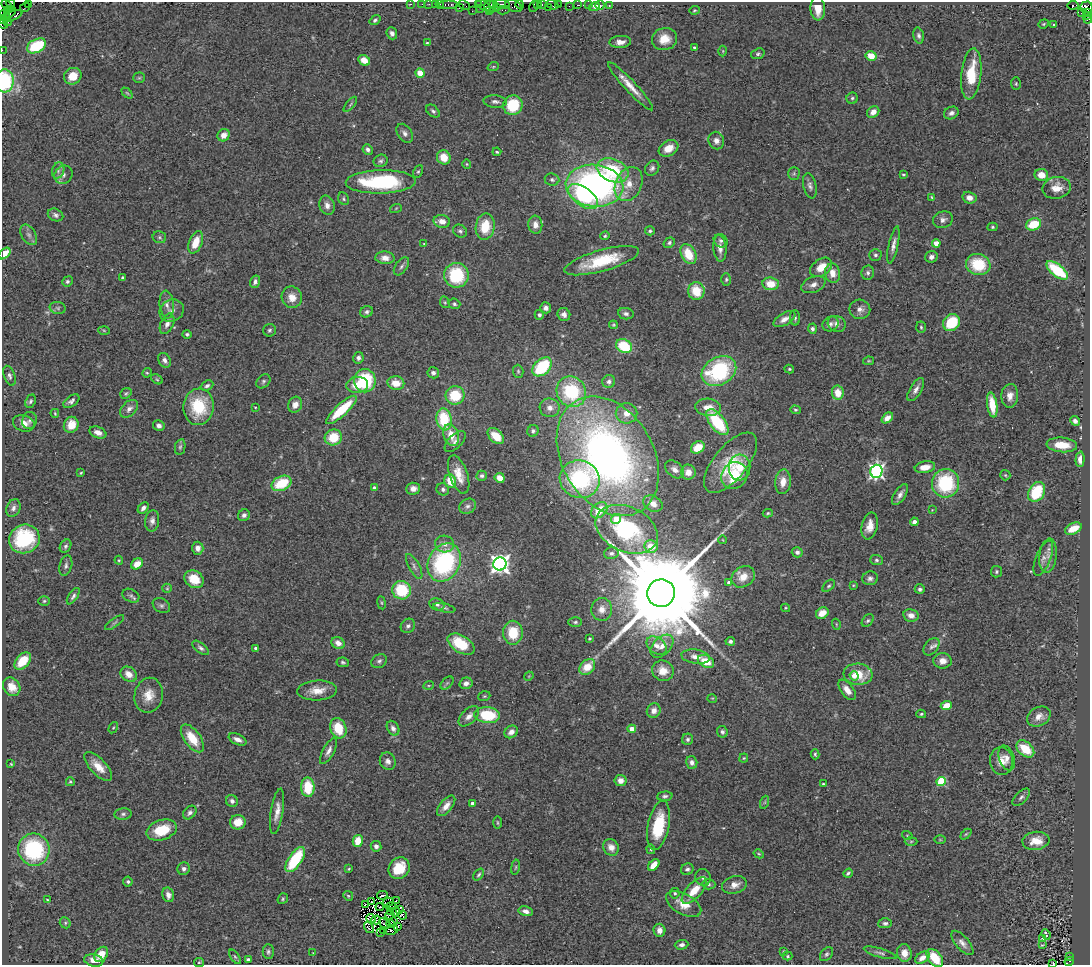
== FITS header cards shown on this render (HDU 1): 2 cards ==
NAXIS1  =                 1088
NAXIS2  =                  963

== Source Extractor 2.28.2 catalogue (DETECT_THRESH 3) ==
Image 1088 x 963 px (HDU 1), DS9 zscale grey, 1 PNG px = 1 image px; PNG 1092 x 967 px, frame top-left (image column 1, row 963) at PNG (2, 2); each listed source drawn as its Kron ellipse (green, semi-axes under 4 px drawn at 4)
Background 0.792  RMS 0.07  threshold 0.209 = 3 sigma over >= 5 px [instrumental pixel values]
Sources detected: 472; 9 with non-positive FLUX_AUTO (blend fragments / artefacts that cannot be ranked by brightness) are neither listed nor drawn; the other 463 listed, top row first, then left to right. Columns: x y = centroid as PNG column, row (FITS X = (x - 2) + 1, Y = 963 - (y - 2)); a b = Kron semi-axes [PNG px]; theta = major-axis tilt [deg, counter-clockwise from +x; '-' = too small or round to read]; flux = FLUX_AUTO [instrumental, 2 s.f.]
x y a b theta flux
10 3 4 3 - 200
28 4 2 2 - 34
410 4 3 2 - 40
422 4 2 2 - 27
429 4 2 2 - 30
435 4 2 2 - 67
440 4 4 3 - 110
494 4 2 2 - 32
501 4 8 3 -11 260
520 4 4 3 - 65
537 4 3 2 - 54
542 4 3 2 - 35
558 4 3 2 - 34
448 5 9 3 0 130
464 5 6 3 -29 70
478 5 4 2 - 58
552 5 6 4 -23 170
578 5 4 2 - 100
588 5 3 2 - 25
600 5 5 4 - 41
1073 5 5 3 - 120
7 6 7 3 -44 140
484 6 8 3 -30 170
490 6 6 6 - 88
514 6 9 5 -22 240
533 6 6 3 73 85
569 6 2 2 - 14
609 6 3 2 - 19
25 7 5 2 - 28
496 7 2 2 - 28
549 7 4 3 - 100
594 7 5 4 - 54
1086 7 6 6 - 220
459 8 3 2 - 35
480 9 4 3 - 16
818 9 12 7 -86 61
504 10 6 3 9 76
694 10 5 4 - 6
7 11 3 3 - 600
472 11 2 2 - 15
489 11 2 2 - 41
1088 12 4 3 - 150
10 13 7 3 45 550
1082 13 3 3 - 270
1086 15 3 3 - 120
5 16 6 3 -44 47
12 16 11 4 24 730
1088 19 4 3 - 130
4 20 5 2 - 75
375 20 6 4 37 10
8 22 3 3 - 500
3 24 5 3 - 130
1044 24 5 4 - 5.7
1053 25 3 2 - 4.6
392 33 6 5 - 19
919 36 8 5 -76 14
664 39 12 11 - 71
620 42 10 6 3 31
427 43 4 3 - 5.4
36 46 10 6 27 220
694 47 3 3 - 8
2 50 2 2 - 9
723 51 5 3 - 4
758 54 7 5 19 8.7
871 56 5 5 - 72
364 60 6 5 - 55
493 67 6 3 19 5.3
420 73 4 4 - 110
971 74 25 10 84 170
73 76 9 8 - 68
139 78 6 5 - 6.9
5 81 11 9 87 320
1016 84 6 5 - 7.3
630 86 32 5 -47 65
127 93 6 4 -44 6.6
852 98 6 5 - 9.1
495 102 11 6 -5 17
350 104 9 3 50 7.2
513 105 10 9 - 180
433 111 8 5 -40 11
873 112 6 5 - 33
951 113 7 6 - 17
405 133 10 7 -56 20
224 135 6 6 - 49
716 141 9 7 -68 28
669 148 10 7 30 62
368 150 5 4 - 15
497 152 4 3 - 6.7
444 157 7 6 - 79
381 161 7 6 - 11
467 164 5 4 - 5.3
652 168 8 6 50 15
58 170 8 6 73 16
613 170 16 11 -21 270
418 172 6 4 62 7.1
794 173 6 5 - 8.1
63 175 9 8 - 22
903 175 3 3 - 5.4
1041 175 7 6 - 63
552 180 7 6 - 12
381 182 35 11 1 470
629 184 18 13 64 80
594 186 29 21 -6 1600
810 186 13 6 -77 19
1057 188 14 11 11 52
583 196 17 9 -36 250
932 198 4 3 - 6.5
969 198 7 5 -15 34
344 199 6 5 - 7.7
327 205 10 7 -71 27
396 208 6 3 20 5.8
55 215 8 6 -25 15
943 220 10 8 17 21
442 221 8 6 -12 39
1034 224 8 6 21 140
535 225 9 7 -83 34
485 227 13 9 82 120
992 227 5 4 - 7
460 231 7 6 - 11
650 231 5 4 - 9.2
29 235 11 7 -57 19
605 236 4 4 - 6.7
159 237 7 6 - 11
721 241 7 6 - 12
196 242 12 6 70 84
669 243 6 4 36 9.5
936 243 4 4 - 80
424 244 3 3 - 4.2
893 245 19 5 78 27
720 248 13 6 -86 35
4 254 7 4 42 54
688 254 10 7 -62 110
875 255 6 6 - 11
931 257 6 5 - 20
385 258 9 6 -3 34
602 261 39 10 16 220
978 264 12 10 -18 190
401 266 10 6 53 13
821 267 12 8 36 69
1057 270 13 6 -38 250
833 273 10 7 -81 52
868 273 7 6 - 14
456 275 12 12 - 270
123 278 3 3 - 18
726 279 6 4 87 7.6
67 281 5 5 - 10
255 282 6 5 - 19
770 284 8 6 -6 86
813 285 12 7 23 28
696 291 9 8 - 130
292 297 11 10 - 52
445 302 6 4 -68 6.4
454 304 6 5 - 9.8
167 305 14 7 -85 28
58 308 8 6 -15 11
546 308 5 5 - 19
860 309 10 9 - 26
172 311 12 11 - 32
367 312 6 5 - 12
564 314 7 6 - 23
626 314 8 5 -9 15
539 315 5 4 - 11
795 318 8 5 -88 12
784 319 12 6 30 31
951 323 9 7 45 190
167 324 11 6 66 26
830 324 8 7 - 18
837 324 9 7 -26 27
613 325 4 3 - 5.8
921 327 5 4 - 7.2
812 329 5 4 - 12
104 330 5 3 - 5.1
269 330 6 6 - 10
187 334 4 4 - 9.3
624 346 8 6 -26 180
358 358 6 5 - 16
164 360 8 6 -60 20
868 361 5 4 - 5.4
542 367 11 7 43 270
789 369 5 4 - 6.2
518 371 6 5 - 7.2
719 371 18 14 30 470
147 373 5 4 - 6
433 373 6 5 - 15
9 376 10 5 -69 15
157 379 6 4 -30 7.3
263 381 8 6 45 11
365 381 12 10 -81 280
609 382 6 6 - 15
396 383 8 7 - 67
357 385 11 8 6 73
207 386 6 4 26 11
916 390 13 5 58 26
571 392 16 14 -57 320
126 393 6 4 37 7.6
838 393 7 6 - 70
455 395 9 9 - 150
1010 396 12 8 86 38
31 401 7 5 67 11
71 401 9 5 37 16
295 405 8 7 - 34
992 405 12 5 -81 120
198 407 18 15 83 220
255 407 3 3 - 4.2
708 407 13 8 -6 52
550 408 10 9 - 32
129 409 10 7 45 25
341 410 20 6 42 230
795 410 5 4 - 7.6
55 413 4 3 - 5.5
627 413 11 10 - 49
887 418 6 4 40 33
444 419 11 7 -81 210
29 420 8 7 - 15
1075 421 5 4 - 17
717 422 15 7 -53 280
24 423 11 8 -19 38
71 425 8 7 - 69
159 426 6 5 - 18
533 431 6 5 - 11
98 432 9 5 -22 31
451 435 11 7 -73 74
496 436 10 6 -43 88
333 437 8 8 - 130
455 441 13 6 44 21
1062 445 15 7 -4 81
180 447 8 5 79 9.9
698 447 7 5 36 82
608 456 64 45 -59 2700
1080 459 8 4 87 27
730 463 36 16 51 180
740 467 13 10 85 82
925 467 10 6 9 53
675 469 11 7 -39 24
876 471 6 6 - 1300
688 472 7 7 - 41
81 473 3 3 - 4.9
459 474 20 9 -71 72
734 475 14 12 54 150
1005 475 5 5 - 6.1
482 476 5 5 - 11
500 478 5 4 - 49
580 479 20 18 -24 480
450 481 7 6 - 83
783 482 12 8 85 48
281 483 10 7 25 170
945 483 14 13 - 330
374 488 4 4 - 30
413 489 7 6 - 33
443 489 6 6 - 12
1037 492 10 8 59 210
900 495 12 5 57 24
653 504 10 7 -30 42
467 506 9 7 31 17
13 508 9 6 64 21
143 508 6 4 50 19
599 510 9 6 44 99
932 510 3 3 - 3.2
768 513 5 4 - 6.5
244 515 6 5 - 15
616 519 5 4 - 79
152 521 10 7 84 23
914 522 4 4 - 25
870 526 14 8 78 49
627 529 33 22 -25 470
1073 529 9 5 26 83
24 539 15 14 - 340
723 540 4 2 - 3
444 544 9 8 - 27
65 546 7 5 58 11
651 546 7 6 - 85
198 548 6 6 - 25
797 552 5 5 - 14
611 553 7 6 - 12
1048 556 17 8 83 37
1043 558 19 7 68 28
119 560 4 4 - 5.6
876 560 6 5 - 10
444 562 20 16 62 610
137 564 6 5 - 58
500 564 6 6 - 2700
66 566 10 6 75 14
414 566 14 5 -61 16
996 572 6 5 - 8.1
743 577 12 10 35 63
870 578 8 7 - 16
194 579 10 8 -36 100
729 583 4 4 - 22
853 585 3 3 - 3.9
829 586 7 4 43 9.1
167 588 5 5 - 5.8
920 589 5 5 - 14
402 590 9 9 - 220
661 593 14 13 - 150000
73 596 9 4 56 14
131 596 9 6 -28 14
44 601 6 5 - 7.6
381 603 6 3 -81 5.7
437 604 7 6 - 14
161 606 9 7 -31 14
444 608 11 4 -13 12
785 608 4 4 - 4.9
602 609 11 10 - 42
822 613 7 5 35 65
911 615 8 6 -11 35
868 621 7 5 49 9
575 622 7 4 1 8.6
115 623 11 3 36 9.5
836 624 5 3 - 4.6
408 626 7 6 - 14
513 633 12 10 -90 120
589 638 3 3 - 7.5
730 641 5 4 - 13
338 643 7 6 - 35
461 644 15 8 -32 170
657 646 11 8 -37 32
662 646 14 8 46 40
931 647 10 6 51 18
201 648 10 4 -39 13
256 648 3 3 - 13
696 657 14 7 -7 41
23 661 10 6 46 110
379 661 8 6 32 13
706 661 9 6 -27 90
943 661 9 7 1 35
343 662 6 5 - 9.2
587 667 9 6 46 86
663 671 11 10 - 60
129 674 9 7 -36 47
858 674 14 10 -6 120
529 676 5 4 - 4.2
854 676 5 4 - 48
447 683 8 4 44 9.9
466 683 6 5 - 24
429 685 5 3 - 5.4
12 687 10 8 -56 48
317 690 20 10 3 66
847 690 12 6 -53 40
149 695 17 14 79 72
484 696 6 4 19 6.7
712 698 5 3 - 3.9
946 705 6 4 24 65
654 711 7 6 - 29
921 714 5 4 - 6.8
487 715 13 8 -6 200
469 716 12 7 44 27
1039 716 12 9 27 41
113 728 6 4 57 5.7
338 728 10 8 -71 120
393 728 8 5 -60 20
632 729 4 4 - 93
511 732 7 6 - 27
722 732 6 5 - 13
192 738 16 8 -54 110
237 739 9 5 -24 26
688 739 5 5 - 11
1025 749 10 7 -41 130
329 751 15 5 62 24
815 754 5 4 - 8.2
744 758 4 4 - 5.3
1007 758 13 7 -71 30
388 761 9 7 -65 22
1001 761 14 11 -84 60
692 762 6 5 - 20
11 764 3 2 - 3.9
98 766 18 8 -47 64
620 781 6 5 - 38
70 782 4 4 - 6.9
941 782 4 4 - 290
823 784 4 3 - 6.4
308 787 10 6 -88 140
665 796 7 4 4 11
1021 797 11 5 44 15
232 801 6 5 - 17
765 802 7 4 71 8.2
472 803 3 3 - 12
446 806 12 6 51 32
277 811 23 6 81 42
190 813 8 5 47 15
123 814 9 5 7 14
238 822 8 7 - 67
497 823 6 3 -89 5.5
658 825 25 10 79 230
162 830 15 10 17 150
966 834 6 4 44 6.2
907 835 5 3 - 4.2
940 840 6 4 -1 4.3
358 841 6 5 - 76
911 841 6 4 2 7.7
1036 841 13 9 7 80
376 846 5 5 - 19
611 847 9 7 -56 37
651 849 5 4 - 5.7
34 850 16 15 - 420
759 854 5 3 - 5.1
295 860 14 6 56 260
654 865 7 4 48 57
515 867 8 4 81 5.5
399 868 11 10 - 120
184 869 6 6 - 16
349 869 4 3 - 5
687 869 6 5 - 13
848 873 5 3 - 8.9
479 875 7 4 50 8.3
703 877 8 7 - 18
128 882 5 4 - 9.3
709 884 7 5 -3 11
734 885 13 8 15 39
694 891 16 7 47 89
675 893 5 5 - 7.5
168 895 7 5 -76 23
382 895 5 3 - 29
348 896 5 4 - 6.1
283 899 6 4 52 7
47 900 3 2 - 4.5
396 900 3 2 - 3.6
372 902 2 2 - 4.4
388 902 5 2 - 3
684 904 19 10 -29 69
365 905 3 3 - 8.2
390 906 5 4 - 10
380 907 4 2 - 6.6
400 910 4 2 - 1.8
390 911 4 2 - 5.6
526 911 7 5 -13 24
395 912 5 2 - 5.4
390 915 4 2 - 2.1
402 915 4 3 - 12
371 918 5 2 - 3.7
376 920 4 4 - 8
394 921 3 2 - 2.3
65 923 6 5 - 7.5
885 923 7 5 3 11
384 924 6 2 -44 3.6
391 924 4 2 - 4.5
369 927 6 4 -54 11
398 927 3 2 - 3
384 930 3 2 - 4.2
391 930 7 3 14 1.8
659 930 6 6 - 28
380 933 3 2 - 2
1046 934 5 3 - 92
1043 938 3 3 - 20
962 943 15 6 -50 27
682 945 7 4 3 16
1042 945 3 2 - 4.5
784 951 3 3 - 3.5
268 952 7 5 -88 11
313 953 3 2 - 2.9
880 953 17 4 -16 15
904 953 9 7 -80 48
101 954 8 6 54 58
826 954 8 5 50 10
788 956 5 4 - 5.9
1069 956 3 2 - 230
235 957 8 4 -54 8.3
922 958 8 5 31 34
935 958 10 6 -51 110
248 959 4 3 - 9.9
94 960 9 6 -12 29
1069 961 5 3 - 400
199 962 5 4 - 5.6
1053 963 3 2 - 3.1
At the frame edge (FLAGS 8, measured only in part): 11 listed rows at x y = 10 3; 1088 12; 1088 19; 4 20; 3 24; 2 50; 5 81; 4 254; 935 958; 1069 961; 1053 963
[9 non-positive-flux detections neither listed nor drawn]